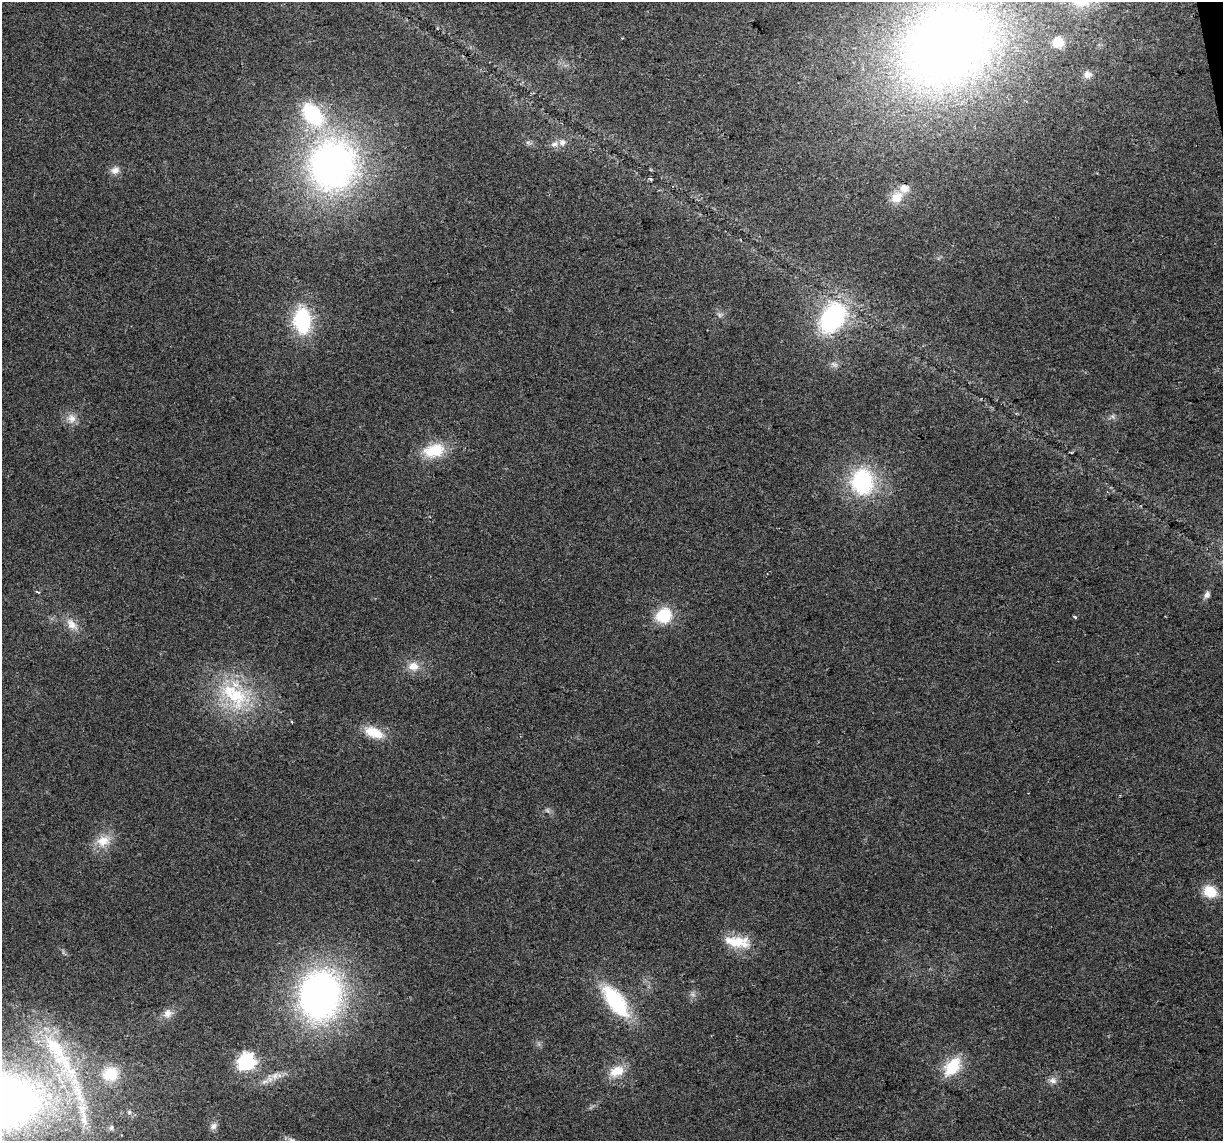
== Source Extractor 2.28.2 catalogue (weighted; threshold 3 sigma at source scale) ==
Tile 10 of 4 x 4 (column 2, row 3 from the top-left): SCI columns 1222-2442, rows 1214-2352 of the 4883 x 4659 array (HDU 1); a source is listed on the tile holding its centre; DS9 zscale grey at full resolution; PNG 1225 x 1143 px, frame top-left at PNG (2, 2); no overlay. Shown black and unused: <1% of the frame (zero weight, under 2 of 3 exposures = <1% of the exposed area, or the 3 px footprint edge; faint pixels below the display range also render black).
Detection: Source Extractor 2.28.2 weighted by HDU 2 'WHT'; one run over the whole footprint, this tile lists its part. Background 0.0499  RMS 0.0068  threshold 0.0307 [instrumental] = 3 sigma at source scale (4.5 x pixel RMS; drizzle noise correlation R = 1.50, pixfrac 1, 0.0396/0.0396 arcsec/px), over >= 5 px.
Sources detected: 50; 1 too faint to see at this stretch — not listed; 5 inside a brighter listed object's ellipse — not listed separately; the other 44 listed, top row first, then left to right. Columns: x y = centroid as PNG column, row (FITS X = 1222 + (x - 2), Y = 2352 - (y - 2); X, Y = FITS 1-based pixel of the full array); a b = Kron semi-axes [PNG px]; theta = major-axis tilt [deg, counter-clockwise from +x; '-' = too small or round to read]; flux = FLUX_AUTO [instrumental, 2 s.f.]
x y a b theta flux
1058 42 10 10 - 14
947 44 104 81 37 630
1088 75 11 10 - 4.6
313 114 27 17 -50 61
562 142 10 9 - 4.1
332 165 51 47 75 320
115 170 12 9 22 4.5
650 179 5 4 - 0.86
897 197 18 13 36 11
719 315 7 5 -60 1.7
832 318 29 20 57 98
302 321 24 16 -86 55
834 364 11 6 -31 2.5
1113 417 7 5 -45 1.6
71 418 13 12 - 6.2
434 450 25 16 14 25
862 482 26 22 -82 69
37 592 4 3 - 0.87
1207 595 9 7 58 2.6
664 615 19 17 25 23
1075 617 4 3 - 1.6
72 624 21 11 -46 8.5
413 666 15 12 -3 8.4
235 695 52 33 -42 66
292 722 4 3 - 0.64
374 732 23 12 -22 17
103 841 22 15 20 13
1210 891 13 10 -27 18
737 942 36 14 -8 19
320 995 47 39 78 290
693 995 7 4 -19 1.5
615 1001 37 16 -53 58
168 1013 14 11 39 5.5
64 1062 64 37 86 93
246 1062 7 7 - 250
952 1067 24 14 52 24
617 1071 20 13 22 14
110 1074 18 17 - 23
275 1076 11 8 46 4.7
1053 1080 12 9 -21 3.7
265 1082 13 6 12 3.9
129 1112 6 4 -72 1.3
214 1126 10 9 - 3.2
111 1128 8 7 - 2.3
Isophote crosses this tile's border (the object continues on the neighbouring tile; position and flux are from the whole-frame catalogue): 1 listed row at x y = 947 44